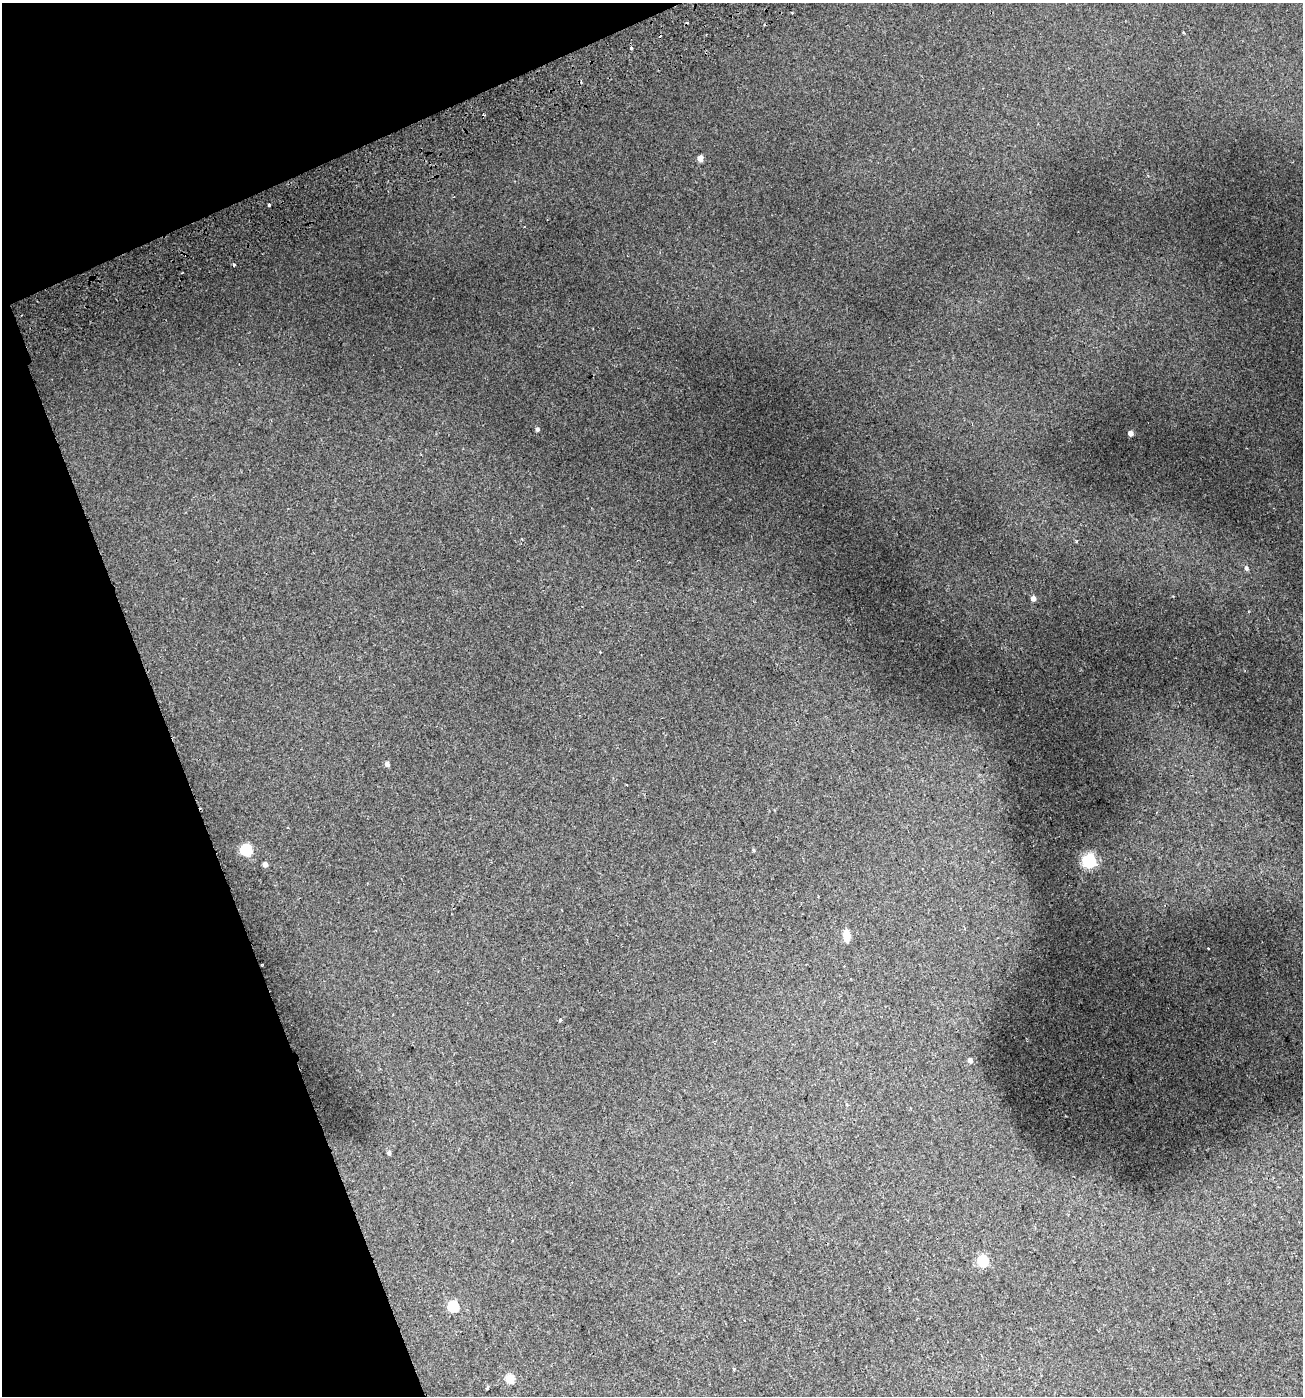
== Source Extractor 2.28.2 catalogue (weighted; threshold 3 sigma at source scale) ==
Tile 5 of 4 x 4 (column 1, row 2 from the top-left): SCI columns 111-1411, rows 2850-4243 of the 5479 x 5695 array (HDU 1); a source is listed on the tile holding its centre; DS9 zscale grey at full resolution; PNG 1305 x 1398 px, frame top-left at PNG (2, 3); no overlay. Shown black and unused: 19% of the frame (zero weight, under 2 of 3 exposures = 3% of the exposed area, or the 3 px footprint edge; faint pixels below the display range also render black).
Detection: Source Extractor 2.28.2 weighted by HDU 2 'WHT'; one run over the whole footprint, this tile lists its part. Background 0.00818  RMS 0.0033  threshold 0.0148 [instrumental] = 3 sigma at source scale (4.5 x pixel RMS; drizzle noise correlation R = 1.50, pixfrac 1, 0.0396/0.0396 arcsec/px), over >= 5 px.
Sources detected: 29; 3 cosmic-ray / hot-pixel residue — not listed; the other 26 listed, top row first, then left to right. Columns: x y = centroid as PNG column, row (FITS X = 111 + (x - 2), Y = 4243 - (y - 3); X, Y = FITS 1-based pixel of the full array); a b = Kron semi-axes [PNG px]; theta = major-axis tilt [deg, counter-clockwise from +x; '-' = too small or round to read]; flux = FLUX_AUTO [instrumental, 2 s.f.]
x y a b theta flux
631 48 3 3 - 1.5
700 158 4 4 - 3.1
269 204 4 3 - 1.2
537 429 4 4 - 0.71
1130 433 4 4 - 1.9
1076 542 3 3 - 0.49
1246 568 7 5 -70 0.9
1033 598 4 4 - 1.7
600 652 2 2 - 0.22
387 764 5 4 - 1.2
627 785 3 2 - 0.27
288 828 3 2 - 0.42
246 850 6 6 - 28
753 850 4 4 - 0.4
1089 861 6 6 - 68
265 864 4 4 - 1.6
846 933 5 5 - 4
846 939 5 5 - 3.1
560 1020 3 3 - 0.47
970 1060 7 6 - 1.2
389 1153 5 4 - 0.71
983 1261 5 5 - 27
453 1306 6 5 - 22
734 1370 3 3 - 0.29
510 1378 5 5 - 11
488 1388 3 3 - 0.39